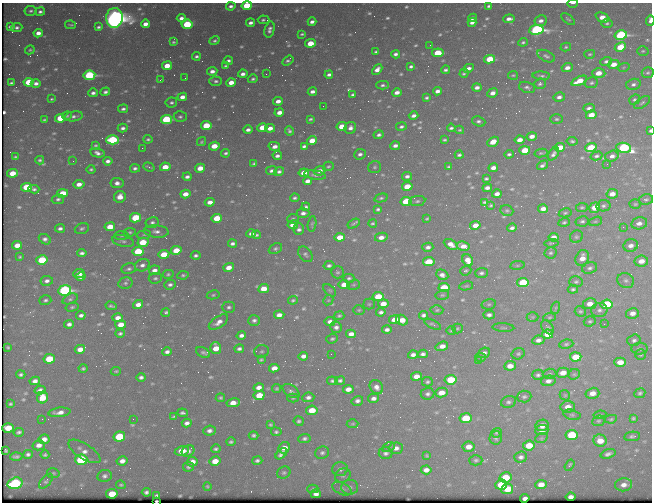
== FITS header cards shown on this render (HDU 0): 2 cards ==
NAXIS1  =                  650 / Width of table row in bytes
NAXIS2  =                  500 / Number of rows in table

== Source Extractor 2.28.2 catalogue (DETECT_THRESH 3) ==
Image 650 x 500 px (HDU 0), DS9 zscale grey, 1 PNG px = 1 image px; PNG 654 x 504 px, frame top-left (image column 1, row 500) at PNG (2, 3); each listed source drawn as its Kron ellipse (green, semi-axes under 4 px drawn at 4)
Background 432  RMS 2.1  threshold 6.28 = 3 sigma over >= 5 px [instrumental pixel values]
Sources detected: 676; of the 676, the 500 brightest by FLUX_AUTO listed and drawn (176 fainter detections omitted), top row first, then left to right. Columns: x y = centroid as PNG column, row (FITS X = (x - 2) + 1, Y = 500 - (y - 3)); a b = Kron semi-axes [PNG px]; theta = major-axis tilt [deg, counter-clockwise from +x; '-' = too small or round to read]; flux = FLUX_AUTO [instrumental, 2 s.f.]
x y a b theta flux
573 3 5 2 - 230
231 6 5 3 - 450
247 6 5 4 - 7100
489 6 3 3 - 270
31 11 6 5 - 350
40 12 5 4 - 400
602 17 7 4 -25 1700
114 18 10 8 88 150000
181 18 5 4 - 610
472 18 4 3 - 530
509 19 6 3 2 710
568 19 8 4 -38 240
263 20 6 3 -5 270
650 20 5 3 - 850
541 21 6 5 - 680
312 22 4 3 - 620
472 22 4 4 - 570
250 23 4 3 - 540
607 23 5 4 - 260
145 24 4 4 - 940
187 24 5 4 - 7200
71 25 5 2 - 190
10 27 4 3 - 370
98 27 4 3 - 310
17 28 5 4 - 390
270 30 8 5 76 570
536 30 7 5 7 41000
38 33 5 4 - 950
302 34 4 2 - 220
621 35 6 4 13 27000
215 40 5 3 - 300
173 42 4 3 - 240
523 42 5 4 - 260
310 43 5 4 - 3300
430 45 2 2 - 310
566 47 5 4 - 210
620 47 6 4 27 4100
30 50 5 4 - 200
643 51 6 4 3 210
376 52 4 3 - 280
438 53 6 4 7 5000
396 54 4 4 - 450
590 54 5 4 - 210
196 56 4 3 - 340
546 56 9 5 -26 410
490 59 5 4 - 4200
288 60 6 4 35 350
228 61 4 3 - 410
606 61 6 4 20 370
614 64 6 4 14 1600
167 66 5 4 - 2500
225 66 4 3 - 250
411 66 4 3 - 320
624 67 6 3 19 200
468 68 5 4 - 600
567 68 5 4 - 810
377 69 6 4 44 870
446 70 4 3 - 350
212 71 5 4 - 830
464 73 5 3 - 250
599 73 7 4 -4 1900
648 73 6 5 - 280
243 74 5 4 - 640
266 74 2 2 - 310
329 74 4 3 - 480
89 75 6 4 8 20000
513 75 5 3 - 200
541 76 9 4 -2 350
185 78 2 2 - 220
253 79 5 4 - 300
160 80 3 3 - 260
216 81 6 4 -2 390
579 81 8 4 24 2700
28 82 5 4 - 4100
231 82 5 4 - 1400
11 83 4 3 - 270
36 83 5 4 - 610
591 83 6 5 - 330
540 84 6 5 - 310
633 84 7 5 14 490
382 85 6 4 -1 360
477 87 4 4 - 670
527 87 8 5 -18 420
437 91 4 4 - 670
105 92 5 3 - 410
312 92 4 3 - 630
397 92 5 4 - 870
93 93 4 4 - 500
493 93 5 4 - 900
353 95 4 3 - 300
182 97 5 4 - 950
559 97 6 4 13 570
427 98 4 3 - 290
51 99 3 2 - 200
634 100 6 5 - 280
278 101 5 4 - 910
171 103 6 5 - 320
642 103 9 4 37 280
323 106 2 2 - 210
589 108 6 4 15 500
123 109 5 4 - 380
279 112 5 4 - 1100
591 115 5 4 - 1800
67 116 5 3 - 210
74 116 9 5 9 460
414 116 5 3 - 580
180 117 6 5 - 350
60 118 5 4 - 4600
166 119 5 4 - 13000
310 119 4 3 - 250
556 119 6 4 -1 270
44 120 3 3 - 200
479 121 7 5 -19 430
206 125 5 4 - 4700
342 127 5 4 - 3300
401 127 5 4 - 330
123 128 5 4 - 450
262 128 5 4 - 2000
270 128 5 4 - 1100
350 128 6 5 - 680
451 128 4 3 - 330
248 130 4 3 - 550
460 130 4 3 - 190
289 131 5 3 - 300
650 131 3 2 - 320
379 135 5 4 - 410
532 136 5 4 - 990
148 139 4 3 - 240
112 140 6 4 0 15000
312 140 5 4 - 2100
444 140 4 3 - 230
519 140 5 4 - 1200
572 141 5 4 - 280
202 142 5 3 - 210
493 142 6 4 31 1900
96 145 4 3 - 200
214 146 5 4 - 2400
274 146 6 4 -12 820
304 146 4 3 - 360
395 146 5 3 - 600
560 147 5 4 - 2000
142 148 2 2 - 940
591 148 6 4 18 6000
624 148 7 5 -10 24000
525 150 5 4 - 3800
98 153 7 4 -11 610
226 153 4 3 - 320
541 153 7 3 12 230
360 154 6 5 - 460
509 154 4 3 - 330
553 154 7 4 53 480
459 155 4 3 - 330
277 156 4 4 - 520
597 156 6 4 15 340
612 156 7 5 18 680
15 157 4 3 - 200
40 160 4 4 - 280
73 161 2 2 - 210
108 161 5 4 - 560
254 163 4 3 - 230
607 164 2 2 - 380
542 165 6 3 33 460
328 166 5 4 - 230
449 166 3 3 - 200
149 167 6 2 -19 270
165 167 5 4 - 2300
375 167 6 6 - 280
135 168 5 4 - 380
200 168 5 4 - 1600
493 168 5 4 - 890
91 169 4 4 - 260
271 171 5 4 - 410
320 171 6 4 19 920
279 172 5 4 - 390
12 173 5 4 - 2400
304 173 5 4 - 1800
315 175 11 4 -8 440
407 176 5 4 - 480
187 177 4 3 - 480
486 179 4 3 - 260
307 181 4 4 - 840
117 183 6 5 - 740
79 184 5 4 - 1100
407 186 5 4 - 2800
26 187 5 4 - 5100
487 188 5 3 - 650
34 189 5 4 - 320
63 193 5 4 - 3600
185 194 5 4 - 1300
497 194 5 4 - 760
612 194 6 5 - 1200
120 197 6 5 - 1600
295 198 5 4 - 300
381 198 7 4 14 300
58 199 6 4 10 370
646 200 7 5 12 300
406 201 5 4 - 6300
417 201 8 5 8 370
210 202 5 4 - 1100
484 202 4 3 - 220
635 204 5 4 - 210
491 205 3 3 - 210
603 206 7 5 10 380
306 207 4 3 - 310
582 207 6 4 8 240
595 208 6 5 - 2700
378 209 4 3 - 280
543 209 5 4 - 970
507 211 6 5 - 270
303 213 6 5 - 590
565 213 6 4 11 240
135 218 6 4 12 5900
217 218 5 4 - 3900
427 218 4 3 - 200
293 219 6 5 - 250
582 221 6 5 - 340
595 221 7 4 18 220
152 222 7 5 12 410
564 222 6 4 18 230
373 223 4 3 - 210
639 223 8 6 12 850
312 224 8 4 82 230
354 224 6 4 32 240
293 225 5 4 - 1400
475 225 5 4 - 1400
110 227 5 4 - 2600
623 227 2 2 - 460
60 228 5 4 - 450
82 228 7 5 20 330
512 228 4 3 - 450
299 229 6 5 - 510
156 231 12 6 -4 780
130 232 6 4 8 260
251 233 5 4 - 610
144 235 7 3 8 230
256 235 4 3 - 260
121 236 7 4 6 230
340 237 5 4 - 2200
381 237 6 4 13 1000
553 237 5 4 - 970
576 237 7 6 - 310
45 239 6 5 - 530
123 241 11 6 -13 460
143 242 5 4 - 4300
232 243 4 3 - 440
551 243 7 3 5 190
451 244 7 5 -28 1000
17 245 5 4 - 1600
463 246 7 4 -12 1400
631 246 7 6 - 800
428 247 5 4 - 550
275 249 7 5 26 310
176 250 5 4 - 3000
138 251 5 4 - 6500
82 253 5 3 - 420
550 253 6 5 - 290
164 254 5 4 - 3500
305 254 9 6 -51 370
196 255 5 4 - 360
20 257 3 3 - 190
582 258 8 6 65 1500
42 260 6 4 15 6600
468 260 6 5 - 1300
641 261 7 5 10 1500
429 262 6 4 8 4100
142 265 8 6 21 620
329 265 5 4 - 380
517 265 7 3 8 190
229 267 5 4 - 1300
590 268 8 5 19 420
129 269 7 5 12 370
154 270 5 4 - 760
466 271 6 4 21 240
338 272 6 6 - 320
79 273 5 4 - 850
481 273 6 5 - 400
168 274 5 4 - 270
183 275 6 4 7 270
442 275 6 5 - 690
81 277 5 4 - 740
155 278 6 5 - 290
349 278 5 4 - 300
626 280 8 7 - 500
47 281 6 5 - 560
523 282 6 4 11 6500
576 282 6 5 - 300
125 283 7 5 14 350
344 284 5 4 - 1500
170 285 6 5 - 440
354 285 6 5 - 240
466 286 7 4 10 230
444 287 5 4 - 4300
264 289 5 4 - 2100
573 289 5 4 - 280
65 290 6 5 - 34000
330 290 7 4 -44 230
213 295 6 4 11 240
442 295 7 5 13 240
378 297 5 4 - 4300
70 299 8 5 23 340
45 300 6 5 - 330
293 300 5 4 - 240
328 300 5 4 - 190
369 304 5 5 - 200
383 304 5 4 - 1600
489 304 7 5 13 250
590 304 7 5 9 1500
607 304 6 5 - 11000
138 305 5 4 - 960
111 306 5 3 - 250
72 307 6 4 15 260
229 307 6 5 - 380
555 308 6 4 70 210
359 310 6 4 4 220
437 310 6 4 3 230
599 310 8 7 - 520
580 311 6 5 - 270
381 312 5 4 - 440
166 313 4 3 - 390
632 313 6 5 - 970
81 315 5 3 - 480
279 315 5 4 - 970
424 315 4 4 - 420
489 315 6 4 -2 500
339 316 5 4 - 260
533 317 6 5 - 220
550 317 6 4 6 210
118 318 5 4 - 920
254 320 6 5 - 450
395 320 5 4 - 2100
402 320 6 5 - 1800
330 321 5 4 - 750
590 321 6 5 - 250
218 322 11 5 34 1000
69 324 5 4 - 590
121 324 5 4 - 1600
433 324 9 3 -27 290
604 324 2 2 - 490
336 327 6 5 - 530
547 327 8 5 -53 300
457 328 5 5 - 200
503 328 11 3 -3 230
387 330 5 3 - 530
451 330 5 4 - 220
120 333 5 4 - 320
351 334 5 4 - 970
547 334 5 4 - 2100
241 335 5 4 - 580
332 339 6 4 20 260
538 340 6 4 10 670
634 340 6 5 - 420
566 344 7 4 8 280
442 346 6 4 18 1200
8 347 4 3 - 200
216 348 6 5 - 2300
80 349 5 4 - 1200
239 349 5 3 - 410
640 349 8 5 5 360
261 351 7 6 - 290
167 352 5 4 - 520
203 352 7 5 -30 390
484 353 6 5 - 500
331 354 2 2 - 370
423 354 5 4 - 460
518 354 7 5 23 290
641 354 6 5 - 240
413 355 5 4 - 630
303 356 5 4 - 710
481 357 5 4 - 210
576 357 6 4 5 4100
49 359 6 4 11 5200
261 360 4 3 - 200
478 361 3 2 - 440
620 362 6 4 0 1700
510 366 6 5 - 1300
83 368 4 4 - 260
274 368 5 4 - 1200
116 371 5 3 - 190
563 373 6 5 - 1500
21 374 4 3 - 300
549 374 7 5 2 260
574 374 6 5 - 220
538 375 6 5 - 350
416 376 5 4 - 1400
141 377 4 4 - 430
340 380 5 4 - 370
451 380 6 5 - 6000
35 381 5 4 - 710
332 381 5 4 - 300
548 381 7 5 11 720
427 382 5 4 - 300
376 387 7 6 - 780
259 388 5 4 - 850
277 388 4 3 - 230
348 389 5 4 - 1100
40 390 5 4 - 550
291 391 9 6 -33 470
441 393 6 5 - 1600
592 393 7 5 15 1200
640 393 5 4 - 270
428 394 7 6 - 440
259 395 5 4 - 3100
565 395 5 4 - 190
42 397 6 5 - 2800
308 397 6 4 7 540
524 397 7 6 - 360
220 398 4 4 - 240
293 398 6 4 2 210
373 398 5 4 - 600
357 401 6 5 - 520
508 402 7 6 - 380
233 403 7 4 9 1600
10 404 3 3 - 210
568 407 7 5 6 1400
312 410 6 4 9 3200
59 412 11 4 7 900
183 413 5 3 - 340
572 415 9 5 -13 330
600 415 6 4 9 200
173 417 3 3 - 200
466 418 6 5 - 5400
633 418 4 3 - 220
42 419 2 2 - 300
133 419 2 2 - 250
611 419 6 4 11 210
299 421 5 4 - 300
598 421 6 5 - 250
187 423 5 4 - 570
353 424 6 4 3 210
270 425 4 3 - 220
542 425 7 5 12 1400
8 428 6 4 2 2800
542 430 7 5 4 1000
209 431 6 5 - 590
19 432 5 3 - 300
276 432 5 4 - 280
496 433 5 4 - 250
254 435 5 3 - 330
572 435 6 5 - 7900
119 436 6 5 - 7200
632 436 8 4 8 320
304 438 6 4 3 390
496 438 6 6 - 380
541 438 6 4 21 210
44 439 5 5 - 970
600 441 7 6 - 1900
231 442 4 3 - 290
39 445 6 5 - 890
529 445 6 5 - 3300
388 447 7 4 27 220
469 447 6 5 - 1300
284 448 6 5 - 1300
396 448 7 5 2 770
216 449 5 3 - 320
6 451 4 3 - 190
84 451 18 7 -33 1000
182 451 7 4 13 2600
188 451 7 5 32 540
322 453 7 6 - 410
386 453 7 6 - 460
28 454 5 4 - 400
281 454 7 4 42 670
608 454 7 4 18 490
45 455 4 3 - 260
427 456 4 4 - 190
16 457 6 3 3 350
521 457 6 5 - 520
81 460 6 5 - 16000
476 460 6 5 - 320
122 461 5 4 - 820
215 461 5 4 - 1900
257 461 5 4 - 350
192 462 5 4 - 1100
569 465 6 3 57 260
188 467 5 4 - 300
340 469 8 7 - 580
426 470 5 4 - 850
53 473 6 5 - 230
284 473 7 6 - 300
343 475 8 7 - 410
104 476 7 6 - 490
506 477 6 5 - 4100
46 481 9 4 49 310
15 483 7 5 16 18000
121 485 5 3 - 190
501 485 6 5 - 5000
541 485 5 4 - 1400
624 485 8 6 7 1000
207 486 4 4 - 190
350 487 8 7 - 540
313 489 5 4 - 210
342 489 10 5 -24 430
507 489 6 5 - 4000
146 492 4 4 - 370
112 494 6 4 10 3300
316 494 5 4 - 780
157 495 4 3 - 250
571 497 5 4 - 640
525 498 4 4 - 530
156 501 3 2 - 250
At the frame edge (FLAGS 8, measured only in part): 5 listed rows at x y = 573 3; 247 6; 650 20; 650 131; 156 501
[176 fainter detections neither listed nor drawn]